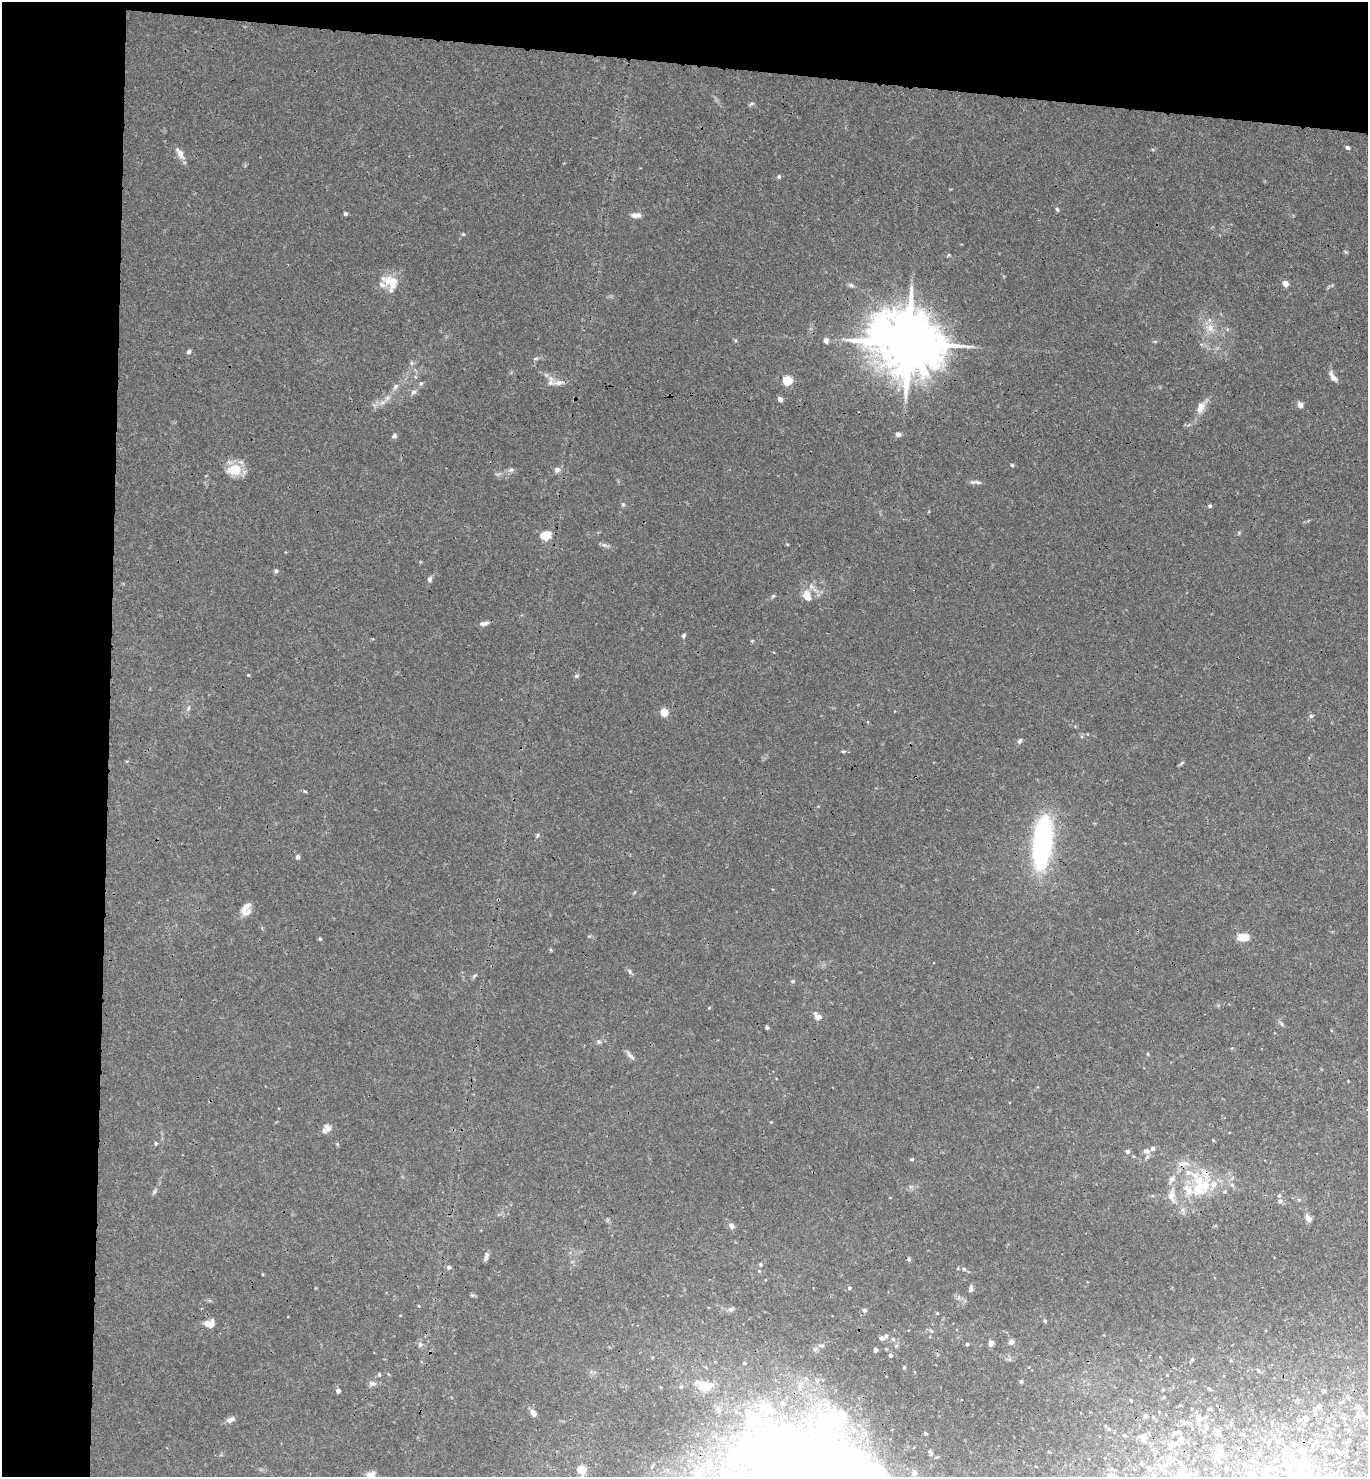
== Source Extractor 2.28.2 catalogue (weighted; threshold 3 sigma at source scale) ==
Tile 1 of 3 x 3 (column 1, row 1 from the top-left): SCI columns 161-1526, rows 2961-4435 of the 4516 x 4442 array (HDU 1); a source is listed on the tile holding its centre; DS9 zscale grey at full resolution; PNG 1370 x 1479 px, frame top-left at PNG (2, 2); no overlay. Shown black and unused: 12% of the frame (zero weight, under 3 of 4 exposures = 6% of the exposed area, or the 3 px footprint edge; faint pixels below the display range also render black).
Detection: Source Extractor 2.28.2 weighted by HDU 2 'WHT'; one run over the whole footprint, this tile lists its part. Background 0.0362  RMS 0.0029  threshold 0.0131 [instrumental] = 3 sigma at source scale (4.5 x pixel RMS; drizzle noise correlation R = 1.50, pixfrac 1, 0.05/0.05 arcsec/px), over >= 5 px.
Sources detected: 189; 1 inside a brighter object's white glare — not listed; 31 inside a brighter listed object's ellipse — not listed separately; the other 157 listed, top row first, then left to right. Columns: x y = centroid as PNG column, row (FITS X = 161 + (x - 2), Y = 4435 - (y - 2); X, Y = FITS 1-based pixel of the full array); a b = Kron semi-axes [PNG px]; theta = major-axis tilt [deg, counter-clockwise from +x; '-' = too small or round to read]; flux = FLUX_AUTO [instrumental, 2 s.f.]
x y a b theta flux
751 103 7 5 33 0.6
1347 147 6 4 -34 0.63
180 153 17 7 -59 2.2
779 177 6 5 - 0.55
1057 209 6 4 -70 0.48
345 214 4 4 - 0.72
636 215 13 6 2 1.6
463 234 5 4 - 0.34
949 255 5 4 - 0.34
392 282 22 13 85 5
1285 283 6 5 - 2.2
851 285 9 5 -14 0.65
1210 328 14 11 -35 3.4
735 340 6 3 -18 0.33
826 341 8 7 - 0.94
908 343 20 15 -13 2900
189 352 6 5 - 0.64
536 358 8 3 19 0.5
411 363 6 5 - 0.59
1333 377 15 6 -58 1.7
788 380 5 5 - 17
559 383 18 7 4 1.8
421 384 6 6 - 0.59
395 387 10 7 57 1.2
414 392 9 5 27 0.84
387 398 7 7 - 1.1
780 399 4 4 - 2.1
1300 405 8 6 -61 1.2
1201 408 17 10 64 3
898 434 6 5 - 1
394 436 7 5 21 0.68
1012 465 4 4 - 0.35
234 470 19 14 6 6
511 470 8 6 4 0.81
557 470 8 7 - 1.1
976 482 17 4 -2 1
623 504 6 5 - 0.49
1210 506 5 4 - 0.51
545 535 11 9 15 4.1
787 544 5 3 - 0.24
604 545 7 6 - 0.77
276 571 5 5 - 0.57
430 579 7 6 - 0.85
773 596 7 4 44 0.44
808 597 16 10 -88 2.7
484 623 12 5 10 1.1
684 635 6 5 - 0.55
248 675 4 4 - 0.26
576 676 7 5 0 0.54
188 708 8 5 70 0.77
664 712 8 8 - 2.6
1311 716 7 5 14 0.56
1020 741 7 6 - 0.68
843 751 7 3 8 0.42
1182 763 7 4 37 0.49
305 791 5 4 - 0.35
537 835 7 3 81 0.4
1042 843 62 20 84 47
298 857 5 5 - 0.77
244 909 20 10 57 2.7
1243 937 14 8 -5 3.9
320 939 4 4 - 0.38
630 971 9 5 -47 0.69
474 976 8 4 36 0.49
793 981 5 4 - 0.4
817 1016 12 7 -47 1.7
1281 1024 7 4 -46 0.55
767 1027 4 4 - 0.57
599 1042 6 6 - 0.84
630 1055 16 5 -46 1.1
1348 1081 2 2 - 0.19
1367 1109 3 2 - 0.46
771 1122 4 4 - 0.26
327 1128 11 10 - 1.8
1213 1140 4 3 - 0.29
156 1143 4 4 - 0.52
1128 1151 5 5 - 0.78
1147 1151 9 6 -16 1.4
911 1159 5 4 - 0.41
1199 1180 25 15 -56 9.6
1232 1185 6 5 - 0.7
154 1192 8 4 54 0.61
1225 1192 6 6 - 0.53
1171 1195 23 10 -89 3.7
1280 1201 6 6 - 0.91
1308 1218 8 5 -61 1.8
731 1226 6 6 - 1.3
486 1257 11 5 73 0.96
909 1259 5 5 - 0.44
760 1264 5 4 - 0.43
449 1267 5 5 - 0.95
964 1269 5 4 - 0.57
759 1271 5 4 - 0.35
262 1274 4 3 - 0.24
849 1288 4 4 - 0.63
971 1288 9 5 83 0.79
865 1310 6 5 - 0.65
937 1313 4 4 - 0.3
209 1324 11 8 -3 3.3
931 1331 7 5 -38 0.58
886 1336 5 5 - 0.57
881 1338 5 4 - 1.3
893 1339 5 5 - 0.54
1011 1342 5 5 - 1.5
991 1343 5 5 - 1.9
420 1344 7 6 - 0.94
967 1344 4 4 - 0.48
896 1346 5 5 - 0.49
876 1350 4 4 - 1.5
890 1355 4 4 - 0.9
1009 1359 6 5 - 0.62
1192 1359 5 5 - 0.41
904 1367 4 3 - 0.51
1258 1370 6 4 -42 0.46
379 1375 5 4 - 0.51
1167 1375 4 3 - 0.21
1021 1381 4 4 - 0.6
372 1384 11 7 0 1.1
1208 1388 5 4 - 0.39
1163 1390 4 3 - 0.27
1323 1390 5 4 - 0.58
338 1391 4 4 - 1.3
1164 1397 3 3 - 0.3
1131 1400 3 3 - 0.32
1180 1405 4 3 - 0.25
1319 1406 5 5 - 1.2
1359 1407 9 5 -3 0.96
1210 1409 4 3 - 0.4
534 1413 8 6 -52 1.7
1315 1413 6 5 - 0.87
1145 1416 5 5 - 0.58
1200 1418 10 9 - 2.3
1305 1418 8 5 80 1
1344 1419 6 3 -20 0.42
230 1420 11 6 13 1.4
1189 1423 6 5 - 0.7
1109 1429 5 4 - 0.43
1349 1430 6 3 -71 0.36
1175 1433 7 6 - 0.73
1217 1433 9 6 75 0.95
925 1434 4 4 - 0.51
1124 1435 4 4 - 0.49
1143 1437 10 7 78 2
1349 1441 4 4 - 0.6
1268 1442 5 4 - 0.73
1171 1444 13 7 8 1.7
1328 1450 6 5 - 0.54
1338 1452 6 5 - 0.6
1218 1455 14 8 58 1.9
781 1458 384 119 -46 360
1304 1461 14 9 -83 2.6
1245 1464 5 4 - 0.94
1287 1467 14 5 -53 1.4
1268 1469 14 7 1 1.8
581 1470 7 7 - 4.9
1250 1473 6 5 - 0.88
1108 1476 14 9 68 1.7
Overlapping masked pixels (flux is a lower limit): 2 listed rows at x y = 908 343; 781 1458
Isophote crosses this tile's border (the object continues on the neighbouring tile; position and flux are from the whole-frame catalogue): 3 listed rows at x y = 1367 1109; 781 1458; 1108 1476